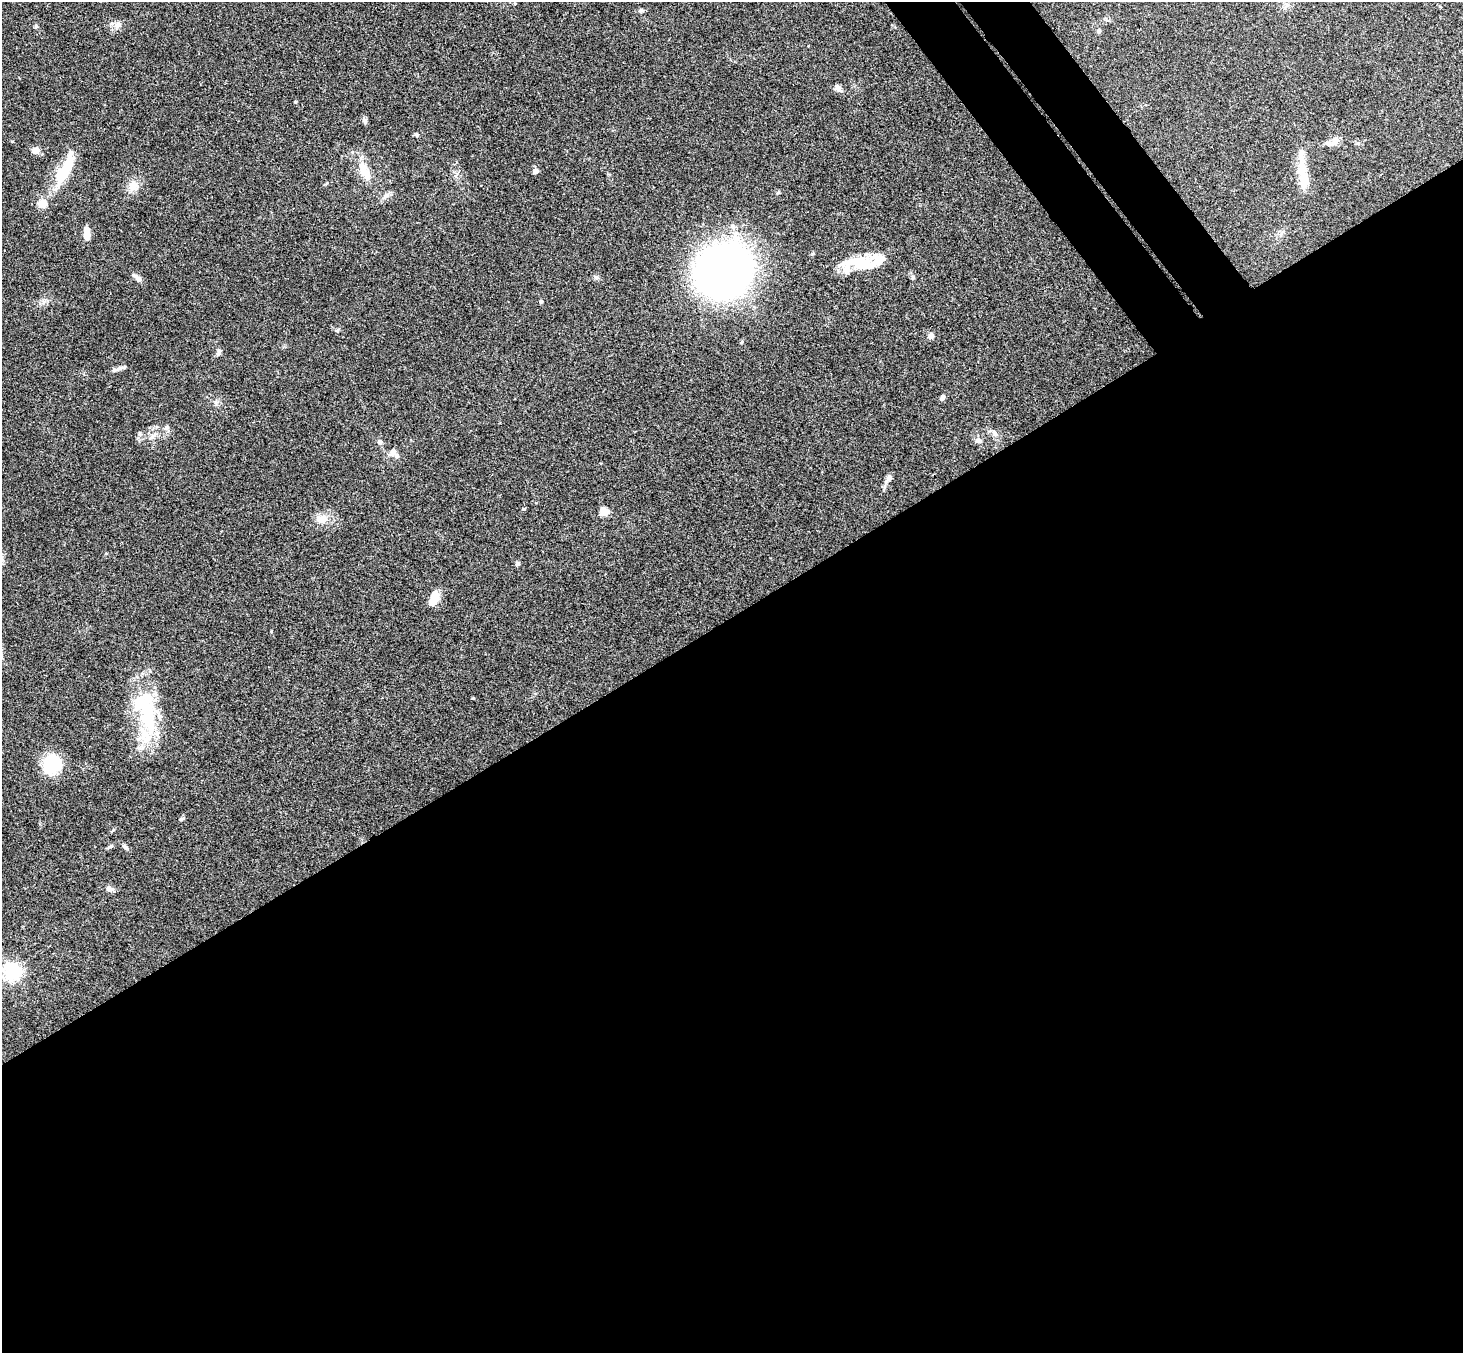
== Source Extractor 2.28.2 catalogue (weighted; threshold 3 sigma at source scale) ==
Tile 15 of 4 x 4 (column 3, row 4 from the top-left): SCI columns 2976-4436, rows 331-1681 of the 5948 x 5929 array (HDU 1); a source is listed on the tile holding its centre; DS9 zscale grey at full resolution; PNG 1465 x 1355 px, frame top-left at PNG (2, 2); no overlay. Shown black and unused: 57% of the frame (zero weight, under 3 of 4 exposures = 6% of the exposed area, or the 3 px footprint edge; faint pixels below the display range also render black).
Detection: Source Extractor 2.28.2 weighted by HDU 2 'WHT'; one run over the whole footprint, this tile lists its part. Background 0.167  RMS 0.0073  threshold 0.0327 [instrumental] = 3 sigma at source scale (4.5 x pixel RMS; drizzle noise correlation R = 1.50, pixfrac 1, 0.05/0.05 arcsec/px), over >= 5 px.
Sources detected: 55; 3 inside a brighter object's white glare — not listed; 5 inside a brighter listed object's ellipse — not listed separately; the other 47 listed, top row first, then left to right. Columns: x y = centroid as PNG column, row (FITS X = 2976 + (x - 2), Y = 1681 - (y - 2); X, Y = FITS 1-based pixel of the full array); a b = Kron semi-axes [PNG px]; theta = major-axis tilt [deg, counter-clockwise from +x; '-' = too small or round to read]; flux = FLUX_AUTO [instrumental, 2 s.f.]
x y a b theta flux
641 11 8 4 -9 1.3
117 25 11 8 48 3.6
36 26 6 4 48 0.91
1099 31 6 5 - 1.7
838 88 9 7 -51 2.9
295 102 4 3 - 0.64
365 120 8 5 -75 2.3
416 135 6 5 - 1.1
1335 140 13 9 49 5.2
35 151 8 7 - 4.9
64 171 41 13 61 28
364 171 31 12 -67 14
535 171 4 4 - 6.4
1303 176 40 13 -81 18
133 186 15 13 70 7.7
386 196 10 6 37 2.9
87 234 13 6 -86 9
854 262 40 17 4 22
723 271 38 35 32 620
596 277 7 5 -44 1.5
913 277 7 4 -89 1.2
137 278 14 6 -47 2.8
541 301 4 4 - 1.5
337 330 6 4 45 0.96
931 336 8 7 - 2.6
219 353 12 4 62 1.8
121 368 17 5 15 2.6
942 397 6 5 - 2.3
166 428 8 6 50 2.1
994 433 12 6 -52 2.9
153 435 11 5 35 2.7
979 441 10 7 -3 2.7
380 442 7 6 - 2.2
393 451 10 9 - 3.2
888 479 16 6 54 3.4
524 509 5 4 - 0.81
604 512 5 5 - 26
322 519 16 12 -4 8.7
518 564 7 5 33 1.3
435 597 14 9 -86 9.8
148 714 59 20 -84 59
52 764 18 16 79 37
182 819 7 4 22 1.1
111 846 8 5 27 1.4
125 847 9 5 -38 2
110 889 10 7 -11 3
12 972 6 6 - 280
Unlisted compact peaks at least as high as the median listed source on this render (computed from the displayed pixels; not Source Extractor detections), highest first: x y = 271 631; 812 254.